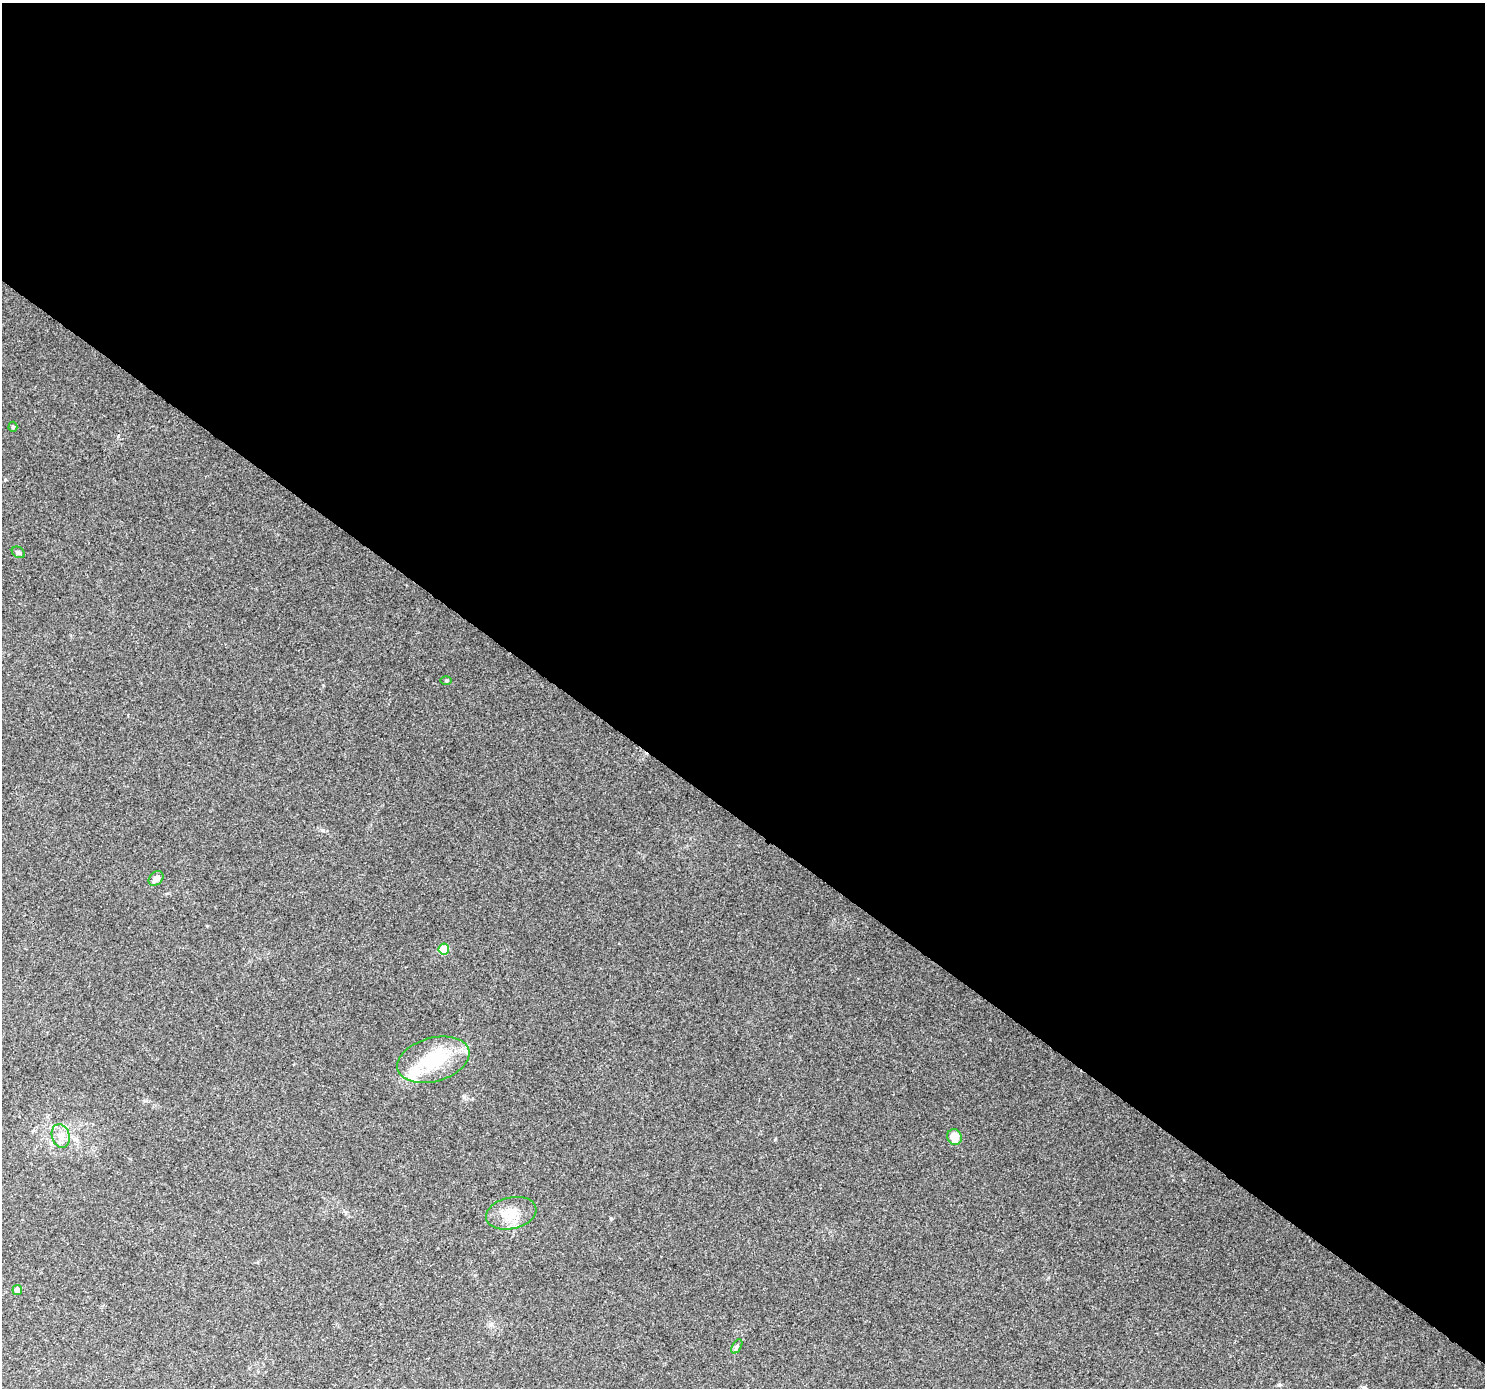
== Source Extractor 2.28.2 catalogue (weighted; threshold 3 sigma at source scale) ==
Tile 3 of 4 x 4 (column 3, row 1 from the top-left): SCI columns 3013-4495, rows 4452-5837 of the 6017 x 6062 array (HDU 1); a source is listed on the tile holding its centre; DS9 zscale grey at full resolution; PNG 1487 x 1390 px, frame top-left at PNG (2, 3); each listed source drawn as its Kron ellipse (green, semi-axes under 4 px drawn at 4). Shown black and unused: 59% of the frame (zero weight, under 3 of 4 exposures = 5% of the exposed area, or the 3 px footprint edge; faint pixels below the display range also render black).
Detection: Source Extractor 2.28.2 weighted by HDU 2 'WHT'; one run over the whole footprint, this tile lists its part. Background 0.0561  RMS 0.0057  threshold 0.0257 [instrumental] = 3 sigma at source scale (4.5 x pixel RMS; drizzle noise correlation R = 1.50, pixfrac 1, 0.0396/0.0396 arcsec/px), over >= 5 px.
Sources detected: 12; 1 inside a brighter listed object's ellipse — not listed separately; the other 11 listed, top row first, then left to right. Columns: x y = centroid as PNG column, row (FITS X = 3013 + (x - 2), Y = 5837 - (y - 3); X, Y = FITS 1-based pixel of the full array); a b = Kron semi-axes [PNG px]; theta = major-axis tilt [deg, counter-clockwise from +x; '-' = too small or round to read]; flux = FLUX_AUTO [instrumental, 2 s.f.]
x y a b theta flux
13 427 5 4 - 0.87
18 552 7 5 -33 1.3
446 680 6 4 -1 0.67
156 878 8 6 44 3.3
444 949 5 5 - 19
433 1060 37 22 16 31
61 1136 12 8 -73 4.3
954 1137 8 7 - 7.2
511 1213 25 16 13 11
17 1290 5 5 - 3.5
737 1346 8 4 59 1.1
Unlisted compact peaks at least as high as the median listed source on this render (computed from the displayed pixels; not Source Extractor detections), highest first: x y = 323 830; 611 1218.